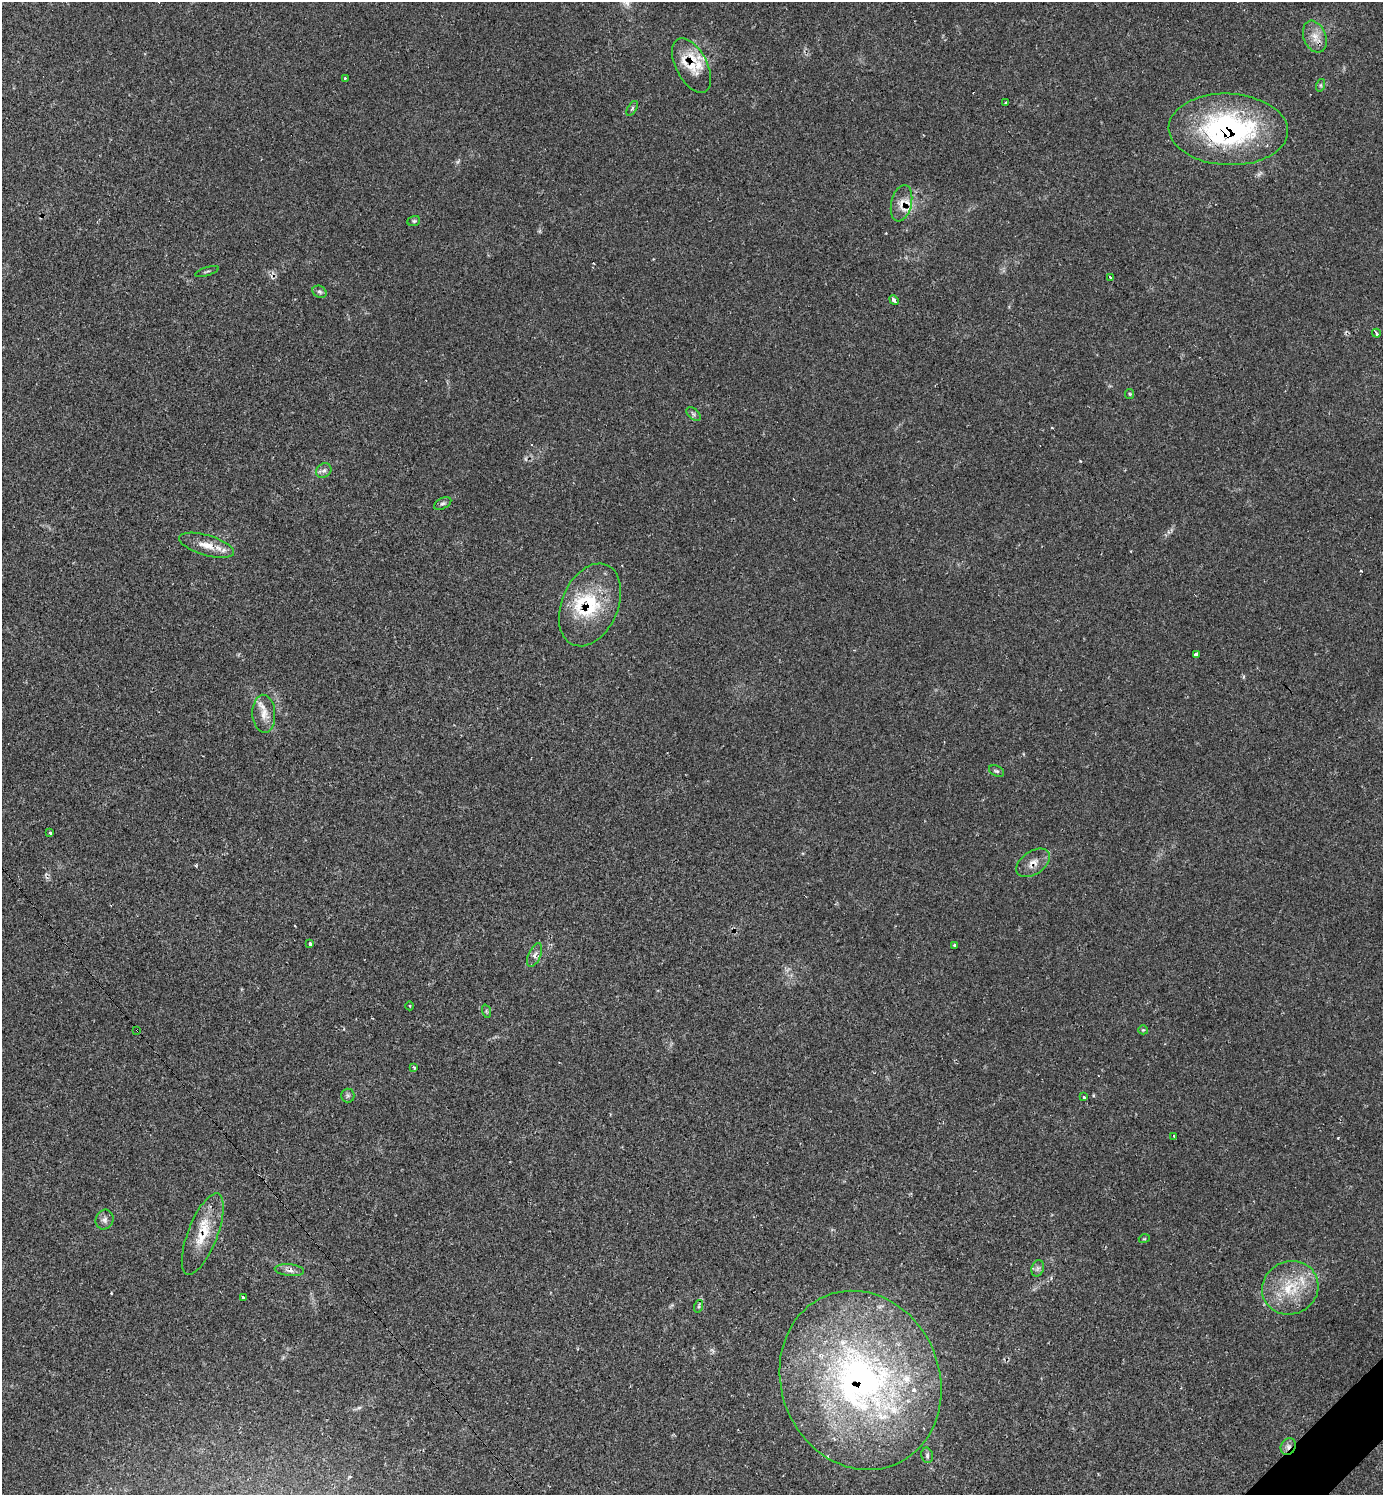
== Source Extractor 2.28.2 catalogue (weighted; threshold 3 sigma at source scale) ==
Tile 6 of 4 x 4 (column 2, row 2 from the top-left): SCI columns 1676-3056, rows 2988-4480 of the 5985 x 5985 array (HDU 1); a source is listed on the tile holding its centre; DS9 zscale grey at full resolution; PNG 1385 x 1497 px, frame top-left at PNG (2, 2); each listed source drawn as its Kron ellipse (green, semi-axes under 4 px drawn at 4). Shown black and unused: <1% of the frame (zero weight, under 2 of 3 exposures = <1% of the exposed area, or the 3 px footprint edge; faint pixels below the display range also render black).
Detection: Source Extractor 2.28.2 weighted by HDU 2 'WHT'; one run over the whole footprint, this tile lists its part. Background 0.0626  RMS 0.0057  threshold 0.0257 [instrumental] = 3 sigma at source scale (4.5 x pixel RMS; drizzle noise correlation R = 1.50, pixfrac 1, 0.05/0.05 arcsec/px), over >= 5 px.
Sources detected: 62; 9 cosmic-ray / hot-pixel residue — neither listed nor drawn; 6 inside a brighter listed object's ellipse — not listed separately; the other 47 listed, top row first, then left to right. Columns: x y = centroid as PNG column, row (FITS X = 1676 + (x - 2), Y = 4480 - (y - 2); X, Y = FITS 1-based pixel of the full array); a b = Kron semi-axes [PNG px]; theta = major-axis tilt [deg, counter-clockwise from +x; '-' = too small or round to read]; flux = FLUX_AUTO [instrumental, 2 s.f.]
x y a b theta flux
1315 37 16 11 -69 6.3
692 65 30 15 -62 15
345 78 3 3 - 0.92
1321 85 6 4 72 0.9
1006 103 3 3 - 1.9
632 108 8 4 58 1
1228 129 59 36 -3 110
902 203 18 10 77 5.9
414 221 6 5 - 0.84
207 271 12 2 17 0.71
1110 277 4 3 - 4.7
320 292 7 5 -31 1.3
894 300 5 3 - 5.3
1376 333 4 3 - 3.1
1130 394 5 4 - 0.64
694 414 8 5 -46 1.3
324 471 8 6 41 2
443 503 9 5 27 1.2
206 545 28 10 -16 8.5
590 605 43 28 67 36
1196 655 3 3 - 43
264 714 19 11 -87 6.6
997 771 8 5 -25 1.1
50 833 3 2 - 1.8
1033 863 19 11 35 5.3
310 944 3 3 - 2.3
955 945 3 3 - 4.7
535 955 13 6 67 2.5
410 1006 4 3 - 0.5
486 1011 7 4 -72 0.86
137 1030 3 2 - 0.65
1143 1030 5 4 - 0.68
414 1067 3 3 - 1.1
348 1095 7 7 - 1.4
1084 1097 3 3 - 2.8
1174 1136 3 2 - 0.39
105 1220 10 8 66 2.3
203 1234 43 14 69 17
1144 1239 5 3 - 0.51
1038 1268 8 6 73 1.7
289 1270 15 6 -5 2.7
1290 1288 28 26 28 25
243 1298 3 3 - 1.4
699 1306 6 4 72 0.81
860 1380 91 79 -68 230
1288 1446 8 7 - 2.3
927 1455 8 5 -78 1.3
Overlapping masked pixels (flux is a lower limit): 9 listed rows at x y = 692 65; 1228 129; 902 203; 590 605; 1033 863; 137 1030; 203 1234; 860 1380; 1288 1446